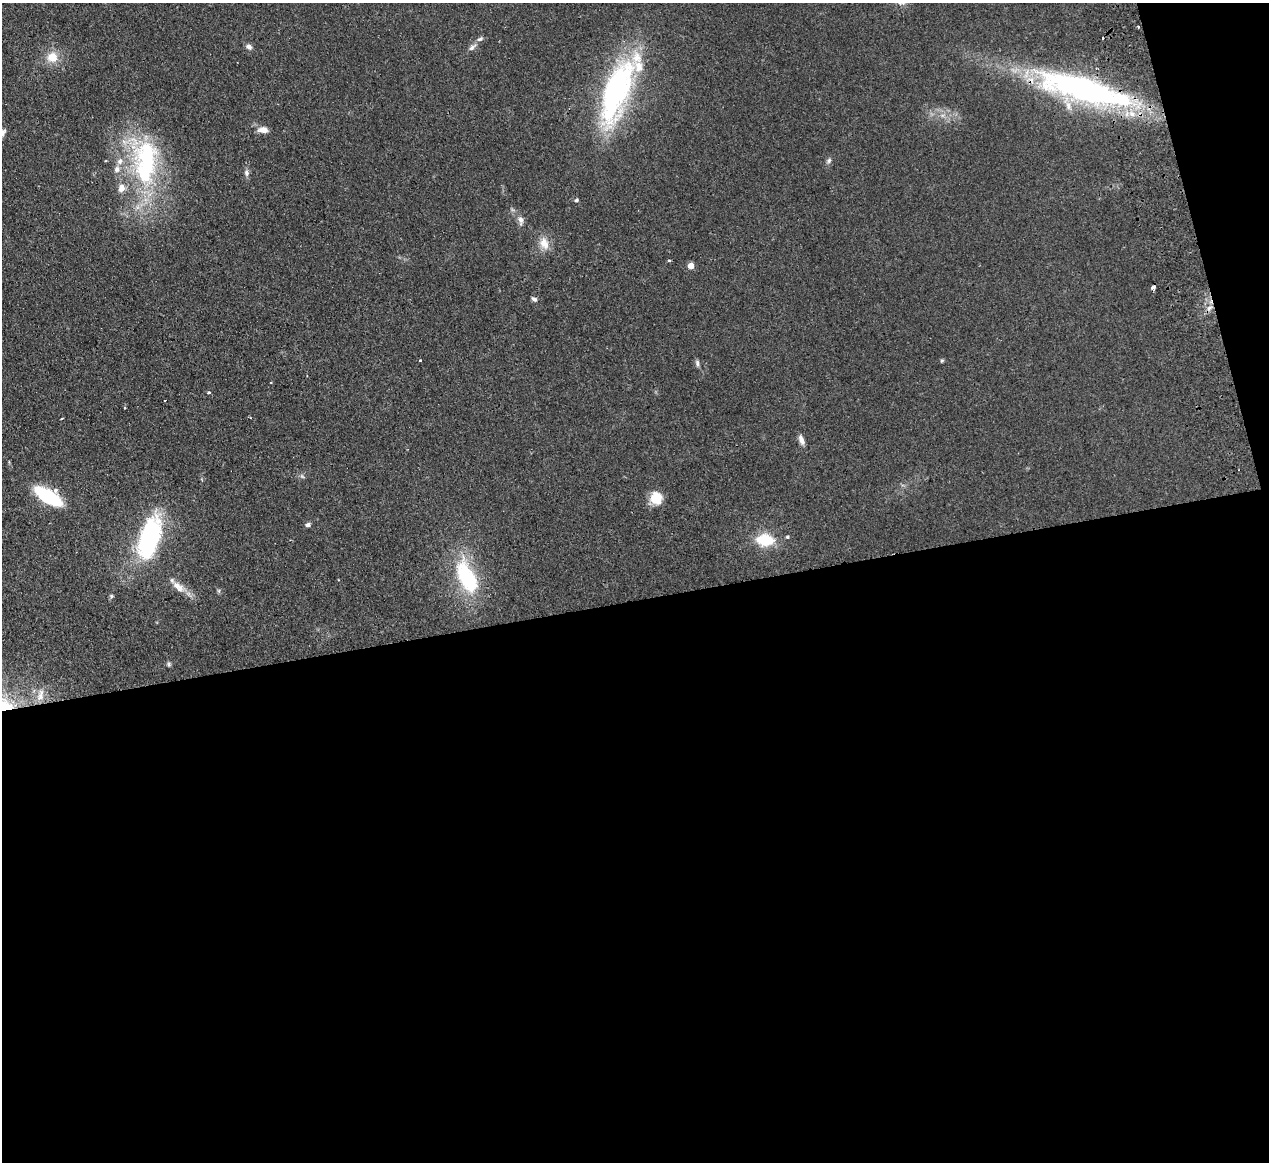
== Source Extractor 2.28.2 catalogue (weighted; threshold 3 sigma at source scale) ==
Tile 16 of 4 x 4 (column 4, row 4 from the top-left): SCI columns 3858-5124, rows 279-1438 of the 5180 x 5078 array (HDU 1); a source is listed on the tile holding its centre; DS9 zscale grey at full resolution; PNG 1271 x 1164 px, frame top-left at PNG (2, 3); no overlay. Shown black and unused: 51% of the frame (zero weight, under 2 of 3 exposures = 3% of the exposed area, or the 3 px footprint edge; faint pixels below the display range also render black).
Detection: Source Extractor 2.28.2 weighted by HDU 2 'WHT'; one run over the whole footprint, this tile lists its part. Background 0.107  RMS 0.011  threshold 0.0476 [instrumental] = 3 sigma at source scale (4.5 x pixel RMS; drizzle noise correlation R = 1.50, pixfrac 1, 0.05/0.05 arcsec/px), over >= 5 px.
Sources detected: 45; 1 inside a brighter object's white glare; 2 cosmic-ray / hot-pixel residue — not listed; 5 inside a brighter listed object's ellipse — not listed separately; the other 37 listed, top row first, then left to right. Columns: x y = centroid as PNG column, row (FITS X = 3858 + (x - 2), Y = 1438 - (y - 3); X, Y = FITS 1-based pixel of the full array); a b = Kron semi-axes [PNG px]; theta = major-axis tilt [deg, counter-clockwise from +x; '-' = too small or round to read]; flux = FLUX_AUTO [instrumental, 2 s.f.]
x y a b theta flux
249 47 8 7 - 3.6
472 47 13 6 40 4.4
52 57 13 13 - 16
1082 89 110 28 -15 310
618 90 75 25 67 240
263 130 12 7 -4 7.9
829 161 8 5 52 2.6
147 166 72 40 -81 160
246 173 10 6 -80 3.5
576 200 5 5 - 2.2
521 220 12 8 -84 5.3
544 243 18 12 -71 13
669 261 3 3 - 2.3
691 266 5 4 - 13
1153 287 4 3 - 8.9
534 299 8 5 -38 2.8
1209 308 9 4 36 3.8
420 360 3 3 - 1.7
942 361 5 4 - 1.3
697 363 9 5 -80 2.8
271 382 2 2 - 0.98
209 393 4 3 - 5.4
124 408 3 3 - 1.7
62 418 3 2 - 0.95
801 440 13 6 -70 5.5
302 476 7 4 -45 1.9
48 496 28 11 -31 79
656 498 14 13 - 19
308 525 6 5 - 2.8
787 537 5 5 - 1.6
150 538 34 15 73 180
765 540 18 12 -5 37
467 577 47 22 -65 81
178 586 23 10 -37 13
111 596 6 5 - 1.6
169 664 7 5 78 1.8
40 695 18 9 78 10
Overlapping masked pixels (flux is a lower limit): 1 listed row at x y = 1082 89